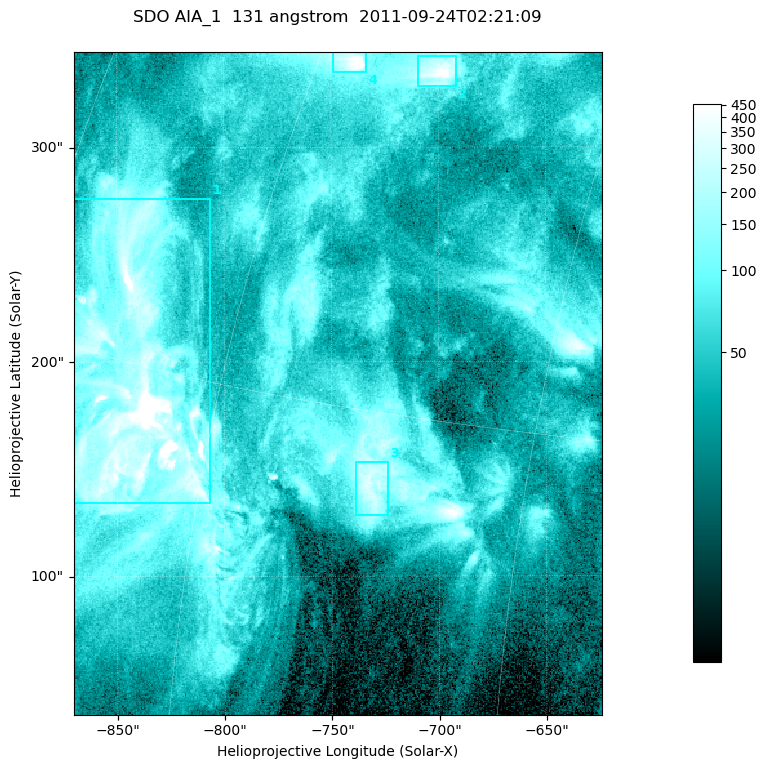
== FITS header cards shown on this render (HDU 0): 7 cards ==
TELESCOP= 'SDO     '           /
INSTRUME= 'AIA_1   '           /
WAVELNTH=                  131 /
WAVEUNIT= 'angstrom'           /
DATE-OBS= '2011-09-24T02:21:09.62' /
CTYPE1  = 'HPLN-TAN'           /
CTYPE2  = 'HPLT-TAN'           /

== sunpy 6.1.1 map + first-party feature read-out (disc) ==
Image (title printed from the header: SDO AIA_1  131 angstrom  2011-09-24T02:21:09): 410 x 514 px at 0.601 arcsec/px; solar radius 956 arcsec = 1592 px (partial field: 2.6% of the solar disc is inside the frame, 100% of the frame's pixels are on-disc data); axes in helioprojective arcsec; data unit not stated in the header (colour bar unlabelled)
Pointing: header CRPIX1/2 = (2043.14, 2045.51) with CRVAL1/2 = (0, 0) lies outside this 410 x 514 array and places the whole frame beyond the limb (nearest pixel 1.41 R_sun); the SolarSoft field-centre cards XCEN/YCEN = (-747.1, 189.9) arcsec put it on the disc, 1311 arcsec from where CRPIX/CRVAL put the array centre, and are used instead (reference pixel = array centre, CRVAL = XCEN/YCEN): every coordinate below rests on XCEN/YCEN
Orientation: roll -0.139 deg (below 1 deg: not rotated)
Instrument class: DISC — disc imager (sunpy class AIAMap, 131 A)
Bright regions (active regions / flare kernels): reference = the on-disc median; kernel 3 px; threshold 5 sigma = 165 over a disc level ~47.7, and >= 1.15x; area >= 210 px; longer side >= 5 px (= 3 arcsec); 4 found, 4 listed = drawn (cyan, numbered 1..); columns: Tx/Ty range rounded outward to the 2 arcsec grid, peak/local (2 s.f.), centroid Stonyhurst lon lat
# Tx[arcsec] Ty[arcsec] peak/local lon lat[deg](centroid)
1 -872..-806 134..276 28 -65 +14
2 -710..-690 328..344 14 -53 +25
3 -740..-724 128..154 6.8 -52 +13
4 -750..-732 334..344 14 -58 +25